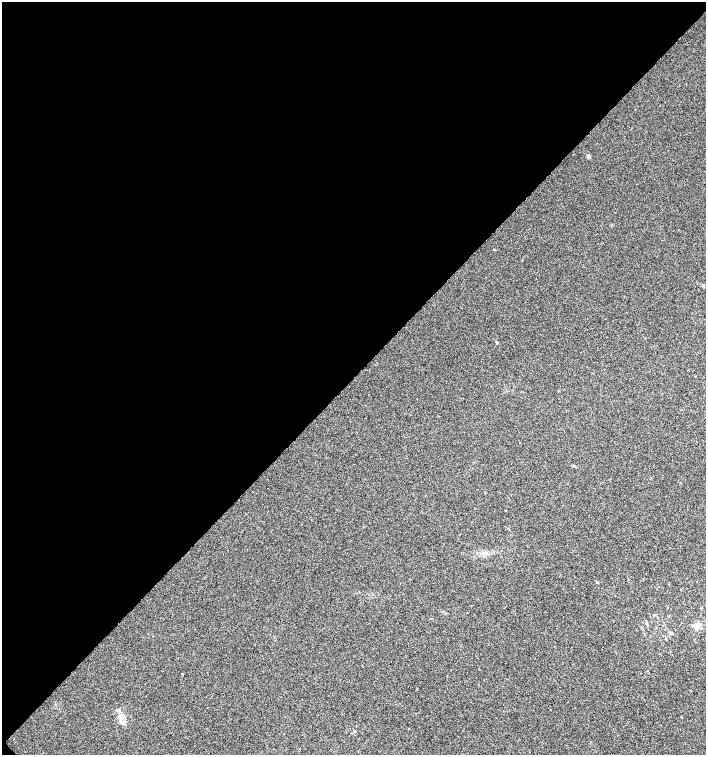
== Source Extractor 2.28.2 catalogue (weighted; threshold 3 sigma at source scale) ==
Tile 5 of 4 x 4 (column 1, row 2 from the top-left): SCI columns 160-1567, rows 3019-4523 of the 6016 x 6029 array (HDU 1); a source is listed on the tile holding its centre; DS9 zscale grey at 2 x 2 block average (1 PNG px = mean of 2 x 2 image px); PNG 708 x 757 px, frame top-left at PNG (2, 2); no overlay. Shown black and unused: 50% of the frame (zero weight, under 3 of 4 exposures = <1% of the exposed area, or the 3 px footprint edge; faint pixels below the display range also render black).
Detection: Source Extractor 2.28.2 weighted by HDU 2 'WHT'; one run over the whole footprint, this tile lists its part. Background 0.00421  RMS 0.0043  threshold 0.0193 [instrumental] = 3 sigma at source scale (4.5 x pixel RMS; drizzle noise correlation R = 1.50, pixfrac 1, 0.0396/0.0396 arcsec/px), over >= 5 px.
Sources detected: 13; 1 inside a brighter listed object's ellipse — not listed separately; the other 12 listed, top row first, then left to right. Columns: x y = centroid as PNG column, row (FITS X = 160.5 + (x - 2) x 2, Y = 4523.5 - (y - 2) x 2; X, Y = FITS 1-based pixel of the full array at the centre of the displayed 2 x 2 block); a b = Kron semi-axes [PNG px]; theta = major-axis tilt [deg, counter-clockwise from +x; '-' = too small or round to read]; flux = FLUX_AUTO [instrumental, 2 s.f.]
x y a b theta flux
589 156 4 3 - 1.8
494 250 2 2 - 0.49
497 342 3 2 - 0.73
597 582 3 2 - 0.78
654 615 3 2 - 0.57
646 623 3 2 - 0.68
647 625 3 2 - 0.6
696 627 9 5 -42 4
669 633 3 3 - 1.3
121 717 5 4 - 3.2
681 717 2 2 - 0.46
354 731 4 3 - 1.2
Diffuse or blended objects may show on this block-average render without a row.